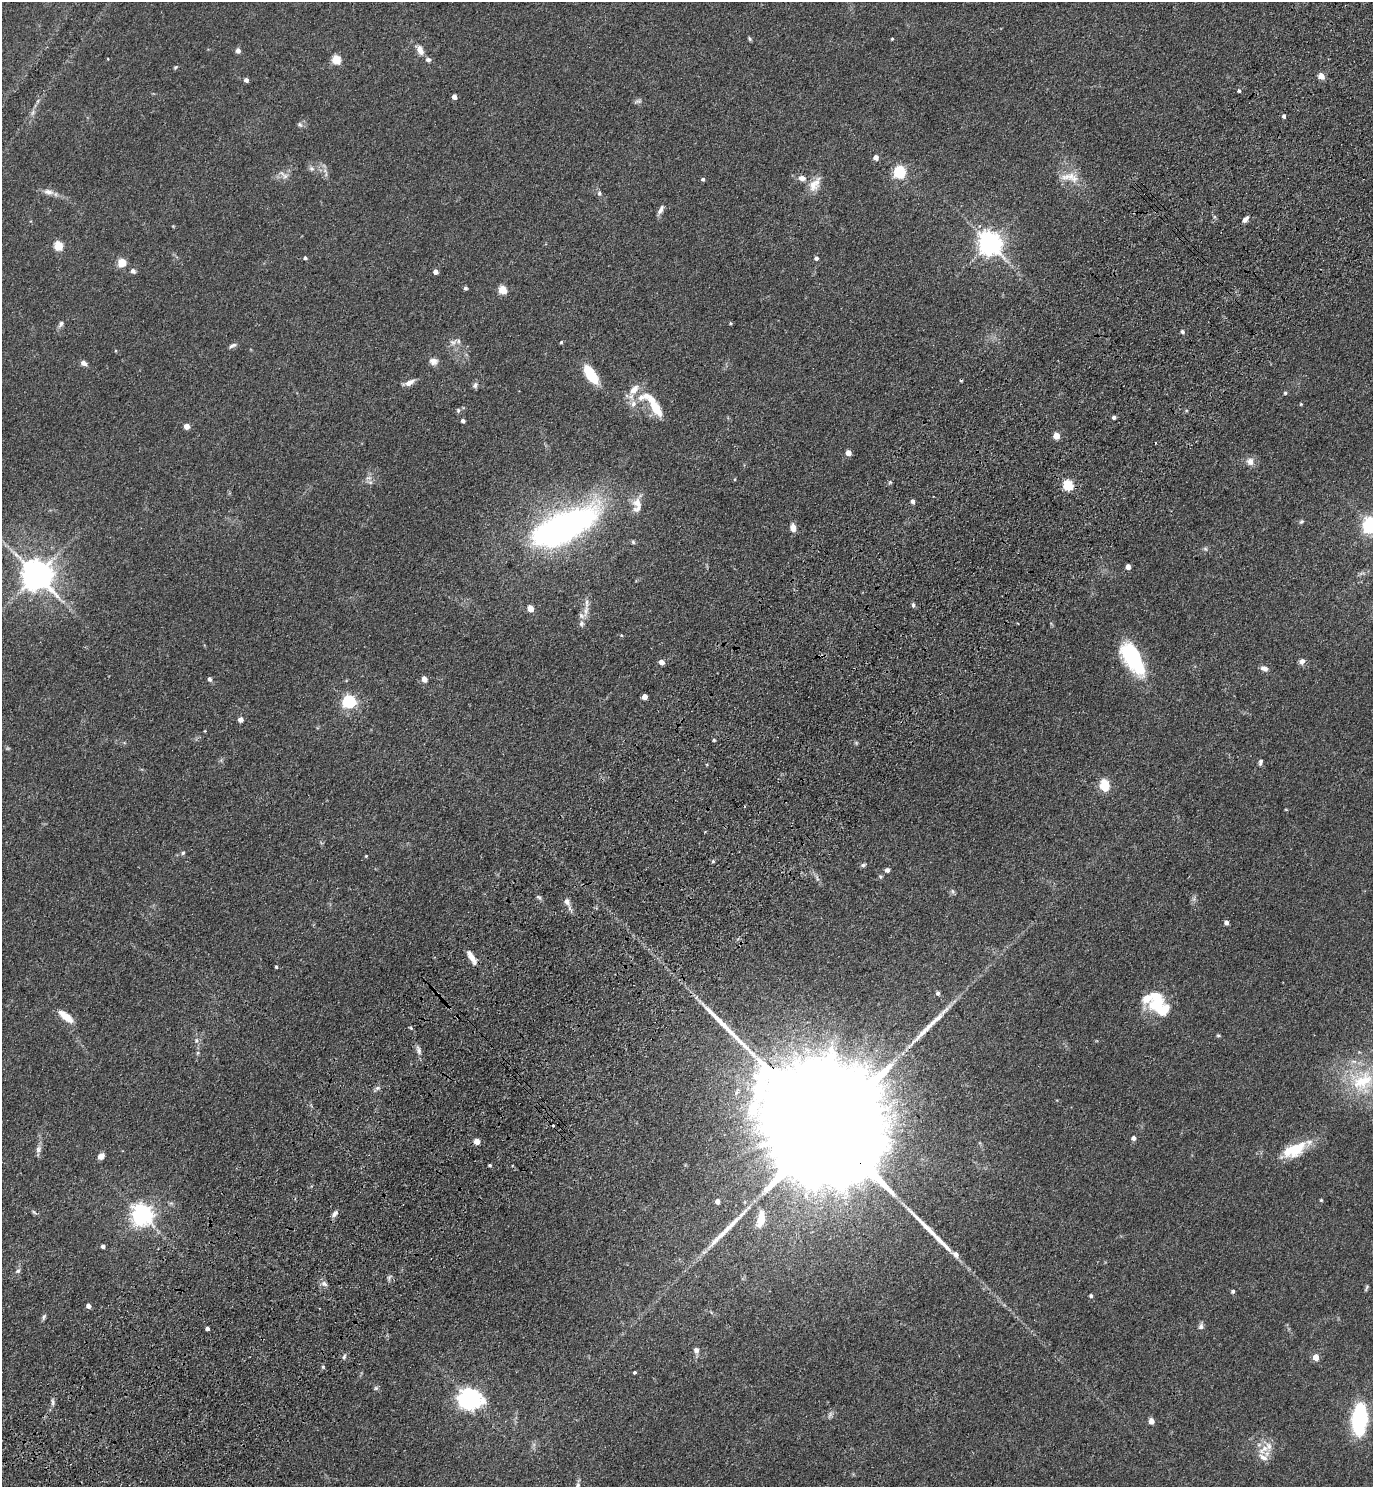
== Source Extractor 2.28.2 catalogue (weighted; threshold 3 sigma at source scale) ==
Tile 7 of 4 x 4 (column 3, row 2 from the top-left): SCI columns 2992-4362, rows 3061-4545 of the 6122 x 6121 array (HDU 1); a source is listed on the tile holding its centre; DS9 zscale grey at full resolution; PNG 1375 x 1489 px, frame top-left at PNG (2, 2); no overlay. Shown black and unused: <1% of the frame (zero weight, under 3 of 4 exposures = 6% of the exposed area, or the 3 px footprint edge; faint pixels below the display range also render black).
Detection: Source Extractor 2.28.2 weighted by HDU 2 'WHT'; one run over the whole footprint, this tile lists its part. Background 0.0746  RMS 0.0066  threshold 0.0298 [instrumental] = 3 sigma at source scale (4.5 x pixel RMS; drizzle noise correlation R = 1.50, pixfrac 1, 0.05/0.05 arcsec/px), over >= 5 px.
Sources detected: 162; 1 too faint to see at this stretch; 2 inside a brighter object's white glare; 2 cosmic-ray / hot-pixel residue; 3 long thin detections or spike segments (spike, bleed or trail) — not listed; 6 inside a brighter listed object's ellipse — not listed separately; the other 148 listed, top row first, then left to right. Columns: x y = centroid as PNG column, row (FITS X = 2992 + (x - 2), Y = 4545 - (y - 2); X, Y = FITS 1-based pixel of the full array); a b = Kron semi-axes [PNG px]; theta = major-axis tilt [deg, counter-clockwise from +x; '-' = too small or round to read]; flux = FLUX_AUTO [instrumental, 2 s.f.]
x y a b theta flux
750 39 6 4 -51 0.94
892 39 3 3 - 0.7
238 50 4 4 - 4
420 50 12 7 -64 5.1
108 59 3 2 - 0.41
336 59 5 5 - 32
428 60 7 6 - 1.8
175 67 6 4 45 0.85
1321 76 5 4 - 8.2
246 80 4 4 - 2.6
1239 91 4 4 - 1.2
454 97 4 4 - 4.3
638 101 11 5 16 1.5
33 112 8 5 60 1.9
1284 116 5 4 - 1.4
300 124 8 6 -49 1.5
876 157 4 4 - 4.6
311 168 7 7 - 2
899 172 6 6 - 64
284 175 18 5 -39 3
1068 176 27 9 9 8.4
703 179 4 4 - 1.3
813 185 18 13 -85 8
48 192 15 8 -11 4.1
599 193 6 6 - 1.6
661 210 12 5 60 2.8
1245 219 9 5 48 2.7
990 243 8 7 - 580
58 246 5 5 - 31
305 258 4 4 - 1.3
816 258 4 4 - 2
122 263 9 8 - 8.1
133 271 6 6 - 1.9
435 271 4 4 - 4
466 288 5 4 - 1.2
503 290 5 5 - 23
730 323 5 4 - 0.72
61 324 9 6 54 2
1182 332 6 4 -47 1.3
453 342 13 8 30 3.4
561 342 4 4 - 0.79
232 345 10 5 24 1.8
116 351 4 3 - 0.53
433 361 11 9 -4 3.4
83 363 8 6 -30 2.7
591 375 17 8 -56 29
409 383 12 6 30 4.2
475 385 9 7 62 1.8
634 389 16 9 50 7.6
1285 393 5 4 - 0.95
633 404 9 8 - 3.8
1301 404 4 3 - 0.61
655 407 31 11 -60 17
458 410 7 5 -90 1.2
1114 417 4 4 - 1.9
463 421 4 4 - 2.3
187 426 4 4 - 6.2
1056 436 5 4 - 12
848 453 4 4 - 6
1250 461 11 10 - 4.5
369 478 9 4 8 1.7
735 479 5 3 - 0.59
370 482 7 4 -18 1.3
890 482 5 4 - 0.93
1068 485 5 5 - 50
913 501 4 4 - 2.7
637 503 15 12 -40 6.6
1301 522 7 5 41 1.1
1371 525 7 6 - 230
561 528 60 23 28 270
793 528 9 6 -80 4.4
633 542 6 5 - 0.98
1205 549 7 5 -44 1.2
1128 567 4 4 - 5.3
37 575 10 8 -46 1200
913 605 6 4 90 1.3
530 608 5 4 - 11
586 610 19 7 79 5.9
621 635 5 3 - 0.66
1132 658 38 17 -60 50
1302 661 8 7 - 2.7
662 662 5 4 - 5.1
1264 668 9 6 -23 3
210 679 5 5 - 1.9
424 679 5 4 - 6.8
644 697 5 4 - 5.5
349 701 6 6 - 130
240 719 4 4 - 4.5
714 740 4 4 - 0.78
856 743 6 4 73 0.83
1260 762 9 5 74 1.6
1105 785 7 5 -84 41
183 853 6 4 25 1.1
366 856 4 3 - 0.67
713 861 5 4 - 0.86
863 865 8 5 11 1.2
887 870 6 6 - 1.7
953 891 7 6 - 1.4
538 897 8 5 -27 1.2
567 901 10 7 -61 3
1226 922 4 4 - 2.8
471 957 19 6 -58 5.7
276 967 4 3 - 0.78
938 993 6 5 - 1.6
1159 1005 33 19 -54 31
66 1016 22 8 -38 8.6
1218 1035 5 4 - 0.83
196 1040 8 6 89 2
418 1050 14 6 -74 2.8
1363 1082 38 28 43 43
377 1088 8 5 26 1.7
825 1126 89 22 -48 72000
1133 1138 5 4 - 2.5
477 1141 5 4 - 6.8
38 1149 10 7 79 2.7
1294 1150 31 14 27 22
101 1156 7 6 - 4.1
490 1165 4 3 - 0.84
1321 1200 4 4 - 0.7
717 1201 5 4 - 3.5
34 1212 7 3 -52 0.99
335 1214 10 6 56 2.5
142 1215 7 7 - 430
761 1218 23 10 79 11
103 1246 4 4 - 2.1
955 1254 13 8 -48 4.3
18 1271 8 6 42 1.6
389 1277 8 5 57 1.4
324 1284 9 6 -36 2.3
1366 1288 9 3 62 1
1233 1291 4 4 - 1.4
1091 1296 4 4 - 1.3
88 1306 4 4 - 2.9
44 1317 9 4 67 1.3
1201 1326 7 7 - 2.1
207 1328 4 3 - 1.7
696 1350 8 7 - 2.7
344 1357 8 5 64 1.3
1316 1357 5 4 - 9.2
323 1367 4 4 - 0.78
635 1372 3 3 - 1
376 1388 6 6 - 1.2
469 1398 10 8 -8 310
53 1402 11 4 -90 1.8
1360 1419 23 11 84 79
1151 1421 5 4 - 5.9
1264 1449 19 10 42 8.4
578 1485 9 6 65 1.9
Overlapping masked pixels (flux is a lower limit): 1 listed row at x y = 825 1126
Isophote crosses this tile's border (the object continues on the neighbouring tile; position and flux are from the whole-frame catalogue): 2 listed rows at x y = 1371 525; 578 1485